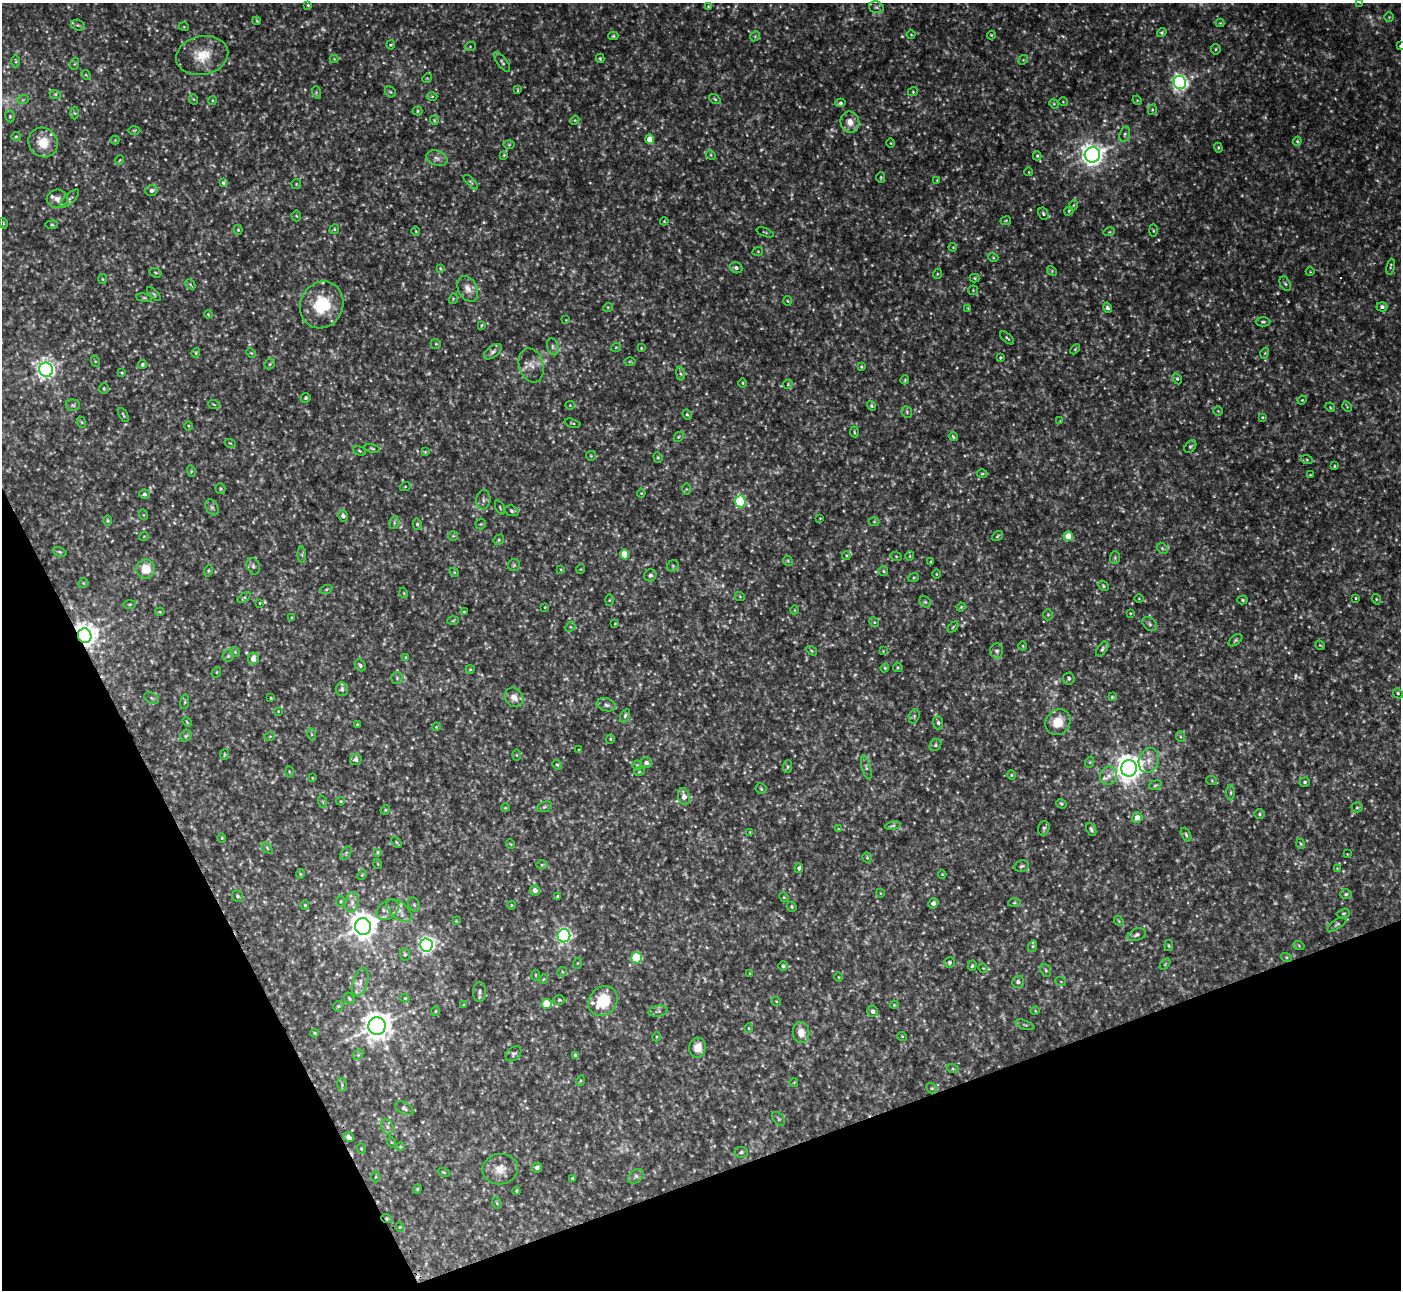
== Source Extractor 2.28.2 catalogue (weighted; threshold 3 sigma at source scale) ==
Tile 14 of 4 x 4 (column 2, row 4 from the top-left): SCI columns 1467-2865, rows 285-1572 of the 6173 x 5943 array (HDU 1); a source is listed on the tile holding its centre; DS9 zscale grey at full resolution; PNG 1403 x 1292 px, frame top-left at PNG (2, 3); each listed source drawn as its Kron ellipse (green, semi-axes under 4 px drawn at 4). Shown black and unused: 20% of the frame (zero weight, under 2 of 3 exposures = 1% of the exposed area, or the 3 px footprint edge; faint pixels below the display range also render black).
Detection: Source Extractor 2.28.2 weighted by HDU 2 'WHT'; one run over the whole footprint, this tile lists its part. Background 0.0722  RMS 0.01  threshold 0.0452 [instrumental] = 3 sigma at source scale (4.5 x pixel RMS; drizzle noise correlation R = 1.50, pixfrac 1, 0.05/0.05 arcsec/px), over >= 5 px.
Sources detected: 498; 54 too faint to see at this stretch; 1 cosmic-ray / hot-pixel residue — neither listed nor drawn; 6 inside a brighter listed object's ellipse — not listed separately; the other 437 listed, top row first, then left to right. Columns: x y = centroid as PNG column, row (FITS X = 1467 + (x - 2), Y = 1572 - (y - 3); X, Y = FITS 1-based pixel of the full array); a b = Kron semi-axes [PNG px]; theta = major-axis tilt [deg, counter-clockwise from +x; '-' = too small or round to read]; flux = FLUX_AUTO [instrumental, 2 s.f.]
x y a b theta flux
1360 3 4 2 - 0.67
308 5 3 3 - 1.1
708 6 3 3 - 0.75
876 7 7 5 -15 2.2
1389 17 4 4 - 1.1
257 21 4 3 - 0.85
1220 23 4 4 - 0.98
78 25 7 5 -18 1.8
184 27 5 3 - 0.81
1162 33 5 4 - 1.3
911 35 4 3 - 0.81
991 35 4 4 - 0.98
613 36 5 4 - 1.3
755 36 5 4 - 1.5
391 45 4 4 - 1.2
1400 46 3 2 - 0.92
470 47 5 3 - 0.9
1216 49 5 5 - 1.2
202 55 26 19 10 26
600 58 4 3 - 1.2
334 59 4 4 - 0.89
1023 60 5 4 - 1.2
16 61 6 4 -89 1.2
502 62 11 5 -52 2.4
74 64 6 4 70 1.4
86 75 5 4 - 1
427 78 5 4 - 0.97
1180 82 6 6 - 360
518 90 4 2 - 0.83
913 91 5 3 - 1.1
316 92 6 4 -73 1.4
390 92 6 5 - 1.5
55 94 6 4 -17 1.4
432 96 5 3 - 1
193 99 5 3 - 0.98
715 99 6 4 -36 1.4
23 100 6 3 18 1.2
1137 100 5 3 - 0.89
212 101 4 3 - 0.99
1063 102 5 3 - 0.7
840 103 5 4 - 2.2
1054 104 5 4 - 1.1
1152 110 5 3 - 1.2
418 111 5 4 - 1.2
75 113 6 4 -88 1.3
10 116 6 4 -70 1.5
434 120 4 4 - 1
575 120 5 3 - 0.92
850 122 11 9 -76 10
134 130 6 4 1 1.3
1125 134 8 5 73 2.3
16 136 5 4 - 1.2
650 139 5 4 - 13
115 140 4 4 - 0.9
1297 141 4 4 - 1.2
43 142 15 14 - 21
891 143 4 3 - 0.74
509 145 6 4 0 1.2
1218 148 5 4 - 1.2
504 155 4 4 - 0.91
711 155 5 4 - 1.2
1092 155 8 7 - 840
1037 156 4 4 - 1.2
437 158 11 7 -21 4.9
120 160 5 3 - 0.81
1029 172 4 3 - 0.68
881 177 5 4 - 1.2
937 180 4 3 - 0.71
471 182 9 4 -45 1.7
223 183 4 4 - 1.7
296 184 5 5 - 1.1
151 190 6 5 - 3.6
57 199 10 9 - 5.9
70 199 12 5 44 2.9
1074 205 5 3 - 0.89
1069 211 5 4 - 0.95
1043 214 6 5 - 1.7
296 216 5 5 - 1.2
664 221 4 3 - 0.96
1006 221 5 3 - 0.86
3 223 5 3 - 0.81
52 225 6 3 7 1
334 229 5 4 - 1.2
238 230 5 4 - 1.3
416 231 5 3 - 0.78
1153 231 6 3 -89 1.1
765 232 9 3 -21 1.1
1109 232 6 3 17 1
953 247 4 3 - 0.8
758 251 5 3 - 0.75
993 257 5 3 - 0.93
1391 267 8 3 80 1.6
440 268 4 3 - 0.99
736 268 6 5 - 3.1
1052 271 5 4 - 1.3
1310 272 4 3 - 0.69
155 273 6 4 -20 1.4
937 274 5 3 - 0.77
974 278 5 4 - 1.1
102 279 5 3 - 0.86
190 284 6 4 -46 1.2
1285 284 7 5 -62 1.8
468 289 14 9 -62 8.5
973 290 5 5 - 1.2
154 294 9 4 -45 1.6
144 298 8 4 -8 1.7
453 299 5 3 - 0.95
788 301 5 3 - 0.87
322 305 24 21 66 47
608 307 5 3 - 0.81
1382 307 5 4 - 2.5
968 308 3 3 - 0.8
1107 308 5 4 - 2.7
208 314 4 3 - 0.89
566 320 3 3 - 0.67
1263 322 7 4 0 1.8
482 325 3 3 - 0.96
1007 338 8 3 -41 1.4
436 344 5 5 - 1.2
553 347 9 5 -73 2.8
616 347 5 3 - 0.75
641 348 3 3 - 0.87
1075 349 6 3 46 1
493 352 10 5 37 3
196 353 5 3 - 1.3
251 353 5 3 - 0.96
1265 353 5 3 - 1.1
1000 357 3 3 - 1.1
95 361 6 3 -72 1.1
630 362 5 3 - 1
142 364 4 4 - 2
270 364 6 4 47 1.3
531 365 17 12 -74 10
861 367 4 3 - 0.98
46 370 7 6 - 470
122 373 3 3 - 0.81
680 374 7 4 -81 1.7
1177 379 6 4 -63 1.5
905 380 4 3 - 1
743 383 5 3 - 0.94
788 384 5 3 - 0.96
104 389 5 5 - 1.3
306 398 5 5 - 1.7
1302 400 4 3 - 0.82
73 405 7 6 - 2.2
214 405 6 3 -21 1.1
570 405 4 4 - 0.99
871 406 5 4 - 1.5
1330 407 5 4 - 0.97
1347 407 5 2 - 0.86
1218 411 4 4 - 1.1
907 412 6 5 - 1.9
123 415 8 3 -60 1.3
687 415 5 3 - 1.3
1262 417 4 3 - 0.84
1060 421 4 3 - 0.56
81 422 6 3 -70 1.1
572 423 8 3 -16 1.1
188 426 4 3 - 0.97
854 432 5 3 - 1.1
679 437 6 3 46 1.1
953 437 5 3 - 1.2
230 443 6 3 -18 0.93
1190 446 7 5 49 1.7
372 448 7 3 -13 1.3
359 451 6 4 -22 1.4
425 452 4 3 - 1.1
591 456 5 4 - 1.1
658 457 5 4 - 1.4
1307 460 6 4 -20 1.2
1334 466 4 2 - 0.8
191 471 6 3 -74 1.1
982 474 5 3 - 1
1310 475 3 2 - 0.77
405 487 5 3 - 1
220 489 5 5 - 1.4
686 489 6 4 -89 1.4
641 493 4 4 - 0.91
144 494 5 4 - 2.1
483 500 10 7 83 3.4
740 501 6 5 - 91
212 507 8 5 -62 2.8
500 508 7 3 -64 1.1
512 511 7 5 -22 1.9
144 515 5 3 - 0.93
343 516 5 4 - 2.6
820 518 3 3 - 0.62
108 521 5 4 - 1.3
874 522 5 3 - 0.96
394 523 6 4 81 1.8
417 524 5 4 - 1.7
481 524 5 5 - 1.4
144 536 5 3 - 0.71
453 536 5 5 - 1.3
997 536 6 4 38 1.3
1068 536 5 4 - 17
499 540 5 5 - 1.4
1162 548 6 4 -45 1.6
59 552 7 4 -20 1.4
625 554 5 4 - 30
302 555 8 4 -89 1.7
846 555 4 3 - 0.97
896 556 6 3 -19 0.96
910 556 5 3 - 0.7
1115 558 6 5 - 1.5
788 561 5 4 - 1.1
931 562 3 3 - 1.3
514 565 6 6 - 2
253 566 8 6 -66 2.8
673 566 6 5 - 1.6
146 569 9 9 - 20
561 569 4 3 - 0.87
581 569 5 3 - 0.72
208 571 6 3 72 1.2
883 571 5 4 - 1.2
454 572 5 4 - 0.94
936 574 4 3 - 0.73
650 575 6 6 - 3.1
914 577 5 3 - 0.96
83 583 5 4 - 1.1
1103 586 6 4 -43 1.5
326 589 6 4 20 1.3
404 593 5 3 - 0.8
740 597 5 3 - 0.94
244 598 7 3 37 1.2
1356 598 4 2 - 0.83
1139 599 4 3 - 0.75
1376 599 5 3 - 1
609 600 6 4 88 1.1
1242 600 5 4 - 1.2
925 602 6 5 - 1.8
260 603 3 2 - 0.63
130 604 6 3 1 1.2
545 607 3 2 - 0.57
961 607 4 3 - 1
794 610 4 3 - 0.71
160 612 5 3 - 1
464 612 4 3 - 0.87
1130 613 3 3 - 0.74
1048 615 5 5 - 1.4
291 617 4 3 - 0.72
453 621 6 3 3 1.1
874 622 5 4 - 1.4
615 623 3 2 - 0.65
1150 624 8 5 -43 2.4
570 627 6 4 44 1.5
953 627 6 4 46 1.1
85 636 7 7 - 940
1235 640 8 4 38 1.7
1320 645 5 4 - 1.1
1023 646 4 3 - 0.71
1102 649 8 4 54 2.2
812 651 6 3 -32 1
883 651 4 3 - 0.69
997 651 7 6 - 2.9
235 652 5 4 - 1.1
228 656 5 5 - 1.5
406 657 4 3 - 0.81
253 659 6 5 - 6.2
360 665 6 5 - 2.3
898 667 5 4 - 1.2
885 668 4 4 - 1
470 669 4 4 - 0.87
217 672 5 3 - 0.87
397 678 6 6 - 1.8
1069 678 6 5 - 2.2
342 689 7 6 - 3.5
1398 693 5 4 - 1.5
514 697 10 8 -53 7.6
1112 697 4 4 - 1.1
151 698 7 5 -28 1.8
271 698 3 3 - 0.84
185 702 7 3 82 1.2
606 705 10 6 -16 3.1
278 711 3 3 - 0.66
625 716 7 4 64 1.8
914 716 7 5 71 1.7
187 722 5 3 - 0.95
1058 722 14 12 53 19
938 723 7 5 -88 2.4
357 724 3 2 - 0.8
436 727 4 3 - 0.78
311 734 6 4 -71 1.3
186 736 6 5 - 1.7
270 736 5 3 - 0.86
1181 737 5 3 - 1.3
610 739 5 4 - 1.1
935 745 6 5 - 1.9
579 750 4 2 - 0.73
224 754 5 2 - 0.83
516 755 5 3 - 0.94
356 759 6 5 - 3.9
1149 760 13 10 70 9.6
1090 762 6 3 72 1
646 763 6 5 - 4.7
557 765 5 4 - 1.2
637 766 5 4 - 1.3
788 767 6 4 87 1.5
866 767 12 4 -75 2.4
1129 768 8 8 - 1200
289 772 5 3 - 0.96
639 772 5 3 - 0.88
1011 775 5 3 - 0.84
1108 776 9 8 - 5.8
312 778 4 2 - 0.72
1212 781 5 3 - 1
1305 782 5 4 - 1.8
1155 785 6 4 21 1.6
761 788 5 5 - 1.7
1231 793 8 4 -90 1.6
684 796 9 6 -75 7.3
341 801 4 3 - 0.95
323 802 6 4 -71 1.2
1061 804 5 4 - 1.5
544 807 8 5 20 1.8
1357 807 5 5 - 1.5
505 808 4 3 - 0.76
385 810 5 4 - 1.1
1259 814 5 5 - 1.5
1137 818 5 5 - 7.3
893 826 8 4 9 1.8
1044 828 7 5 74 2.3
838 829 4 4 - 0.73
1091 829 7 4 -66 2.3
750 832 3 3 - 0.71
1186 835 7 4 -63 1.8
222 838 4 4 - 0.97
396 842 6 3 -46 1.1
510 844 5 3 - 0.77
1301 844 5 3 - 1.1
267 848 6 4 -46 1.3
377 852 4 3 - 1
346 853 7 4 53 1.7
1347 854 2 2 - 0.56
867 858 5 4 - 1.3
378 864 5 3 - 0.79
542 865 6 4 2 1.3
1022 866 7 5 10 2.1
799 868 5 4 - 2.1
1337 868 3 3 - 0.67
300 874 5 3 - 0.89
942 874 4 3 - 0.76
362 875 5 4 - 0.97
535 890 5 5 - 5.4
880 893 4 3 - 0.71
1346 894 6 5 - 1.7
237 896 6 5 - 1.9
558 897 4 4 - 1.9
784 897 5 4 - 1.1
340 901 5 3 - 1.1
352 902 10 6 81 4.9
933 903 5 4 - 4.2
1014 903 6 3 1 1.1
305 905 5 4 - 0.94
414 905 7 5 -68 2
511 905 4 3 - 0.73
792 907 5 4 - 1.6
388 910 12 8 40 6.4
399 910 15 8 -39 7.2
1343 914 6 5 - 1.4
456 921 4 4 - 0.77
1119 921 5 4 - 1.2
1337 924 11 4 35 2.3
363 927 8 8 - 1300
1137 935 9 6 20 2.6
564 936 7 6 - 250
426 945 6 6 - 370
1033 946 6 3 72 1.6
1169 946 5 3 - 1.1
1299 946 6 3 -20 1
405 954 6 5 - 1.5
1286 957 5 4 - 1.2
637 958 5 5 - 40
949 962 5 5 - 2.3
578 963 6 3 70 1
1165 964 6 4 46 1.1
783 966 5 5 - 1.3
972 966 5 4 - 1.3
983 968 5 4 - 0.95
1046 970 7 5 -69 1.9
562 972 5 4 - 1.3
750 973 4 3 - 0.74
536 975 5 3 - 0.96
838 977 4 3 - 0.77
544 979 5 3 - 0.8
360 982 14 7 73 6.1
1018 982 6 6 - 3.1
1061 982 5 3 - 0.79
480 992 10 6 89 3.1
349 998 6 4 -57 1.5
405 998 4 4 - 0.94
559 1000 6 5 - 1.5
603 1001 16 13 47 37
776 1001 5 3 - 0.87
547 1004 5 5 - 34
464 1005 3 2 - 0.86
894 1005 4 3 - 0.86
338 1006 6 4 44 1.3
435 1011 4 3 - 0.75
658 1011 9 5 10 2.4
873 1011 6 5 - 3.5
1035 1011 4 3 - 0.76
1025 1025 10 3 -20 1.5
377 1026 8 8 - 1300
749 1028 5 3 - 0.89
315 1033 4 3 - 1.1
801 1033 10 8 -83 11
902 1036 5 3 - 0.77
656 1037 4 3 - 0.79
698 1048 10 8 84 10
513 1054 9 6 42 2.2
358 1055 6 4 47 1.5
575 1055 4 4 - 1.9
953 1069 6 4 -18 1.4
580 1081 5 3 - 1.1
794 1082 4 2 - 0.7
342 1085 7 4 -80 1.6
932 1088 5 5 - 1.4
404 1108 10 5 -29 2.4
779 1119 8 5 -53 1.7
387 1127 8 6 -68 2.9
349 1137 5 4 - 5.6
391 1142 5 3 - 0.79
400 1147 4 3 - 0.9
361 1149 5 4 - 1.1
741 1152 7 5 -9 2
537 1168 5 4 - 3.4
500 1169 18 15 9 13
444 1172 6 4 -20 1.1
636 1176 9 6 38 3.3
375 1177 5 3 - 1
572 1178 4 3 - 0.9
417 1189 4 4 - 1
516 1191 4 4 - 0.98
497 1203 6 3 -71 1.2
387 1219 5 3 - 1.3
400 1227 4 4 - 0.98
Overlapping masked pixels (flux is a lower limit): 3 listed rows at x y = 85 636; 349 1137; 387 1219
Isophote crosses this tile's border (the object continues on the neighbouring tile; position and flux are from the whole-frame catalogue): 2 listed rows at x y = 1360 3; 1400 46
Unlisted compact peaks at least as high as the median listed source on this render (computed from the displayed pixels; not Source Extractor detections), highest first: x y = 902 36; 1158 240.